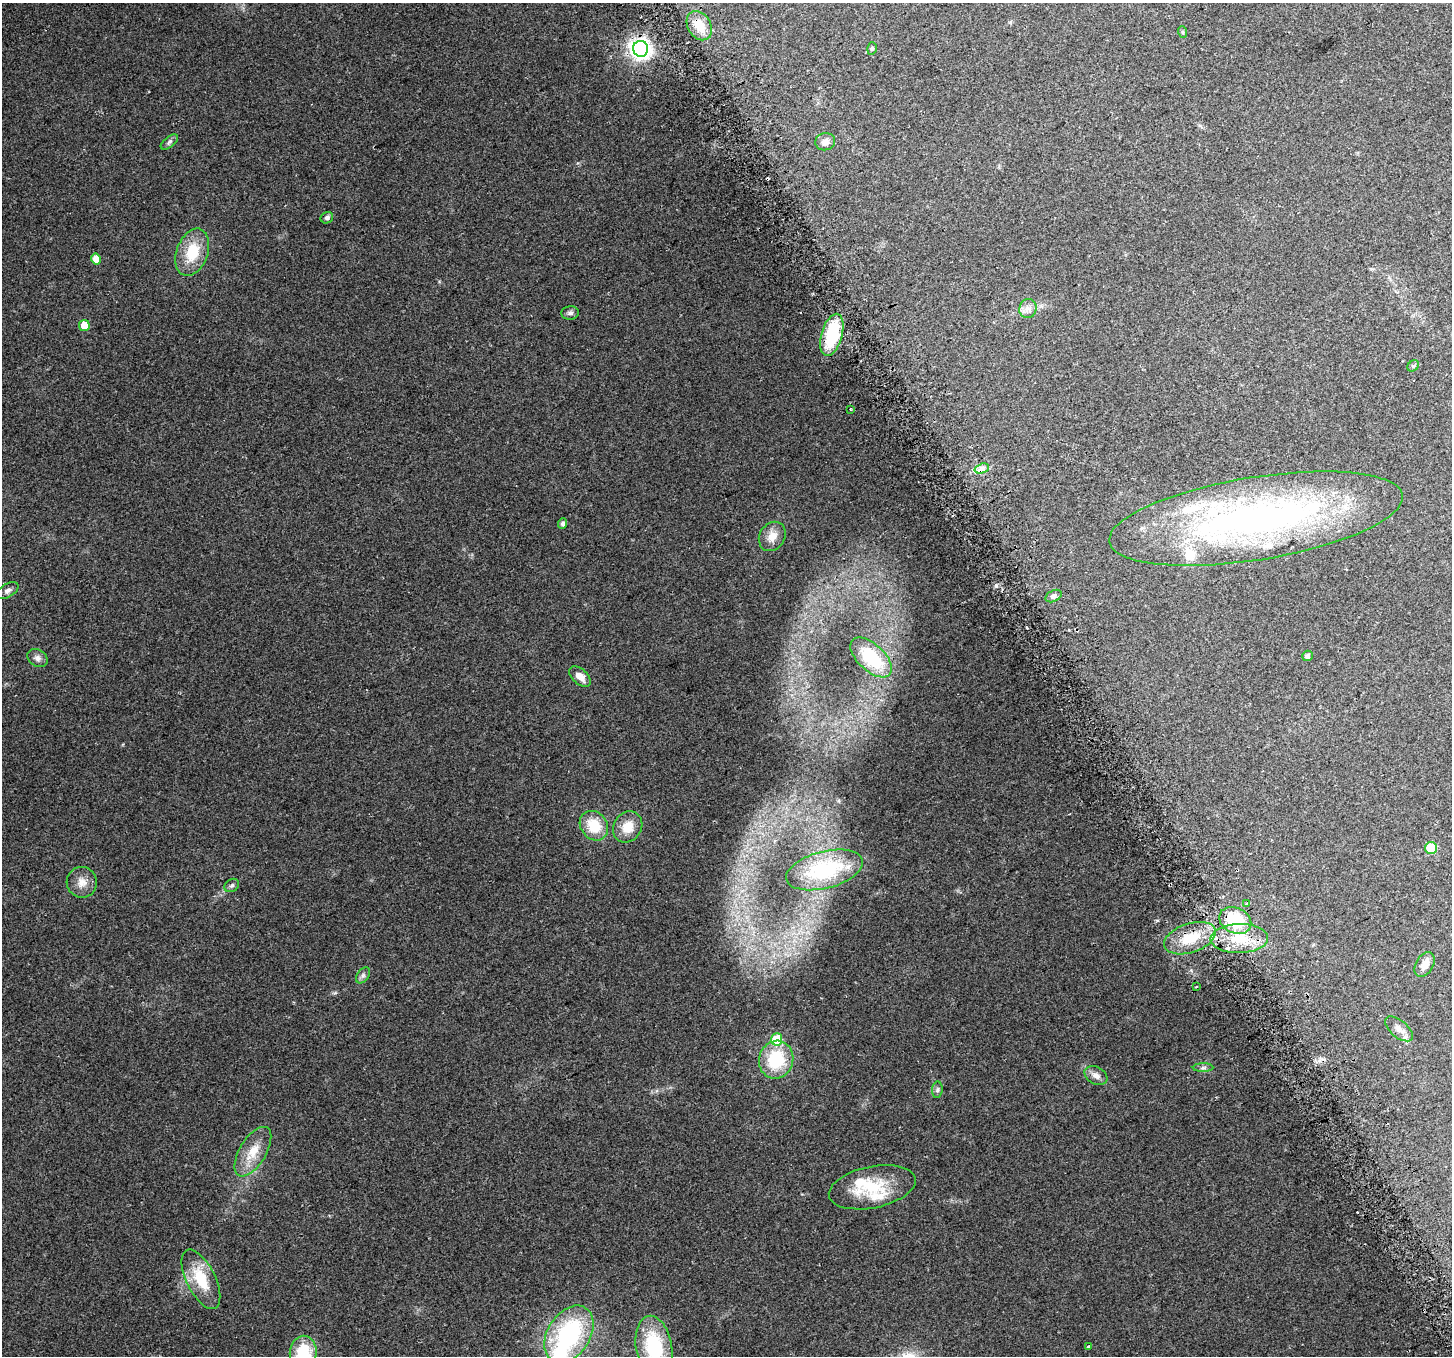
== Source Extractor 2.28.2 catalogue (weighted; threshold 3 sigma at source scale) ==
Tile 6 of 4 x 4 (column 2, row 2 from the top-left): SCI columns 1479-2928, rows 2834-4187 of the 5862 x 5723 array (HDU 1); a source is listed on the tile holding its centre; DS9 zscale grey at full resolution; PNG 1454 x 1358 px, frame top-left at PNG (2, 3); each listed source drawn as its Kron ellipse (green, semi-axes under 4 px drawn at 4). Shown black and unused: <1% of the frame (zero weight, under 2 of 3 exposures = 2% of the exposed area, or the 3 px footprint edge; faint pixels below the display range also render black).
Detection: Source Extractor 2.28.2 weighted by HDU 2 'WHT'; one run over the whole footprint, this tile lists its part. Background 0.138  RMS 0.013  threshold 0.0574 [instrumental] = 3 sigma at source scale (4.5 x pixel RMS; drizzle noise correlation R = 1.50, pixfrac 1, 0.0396/0.0396 arcsec/px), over >= 5 px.
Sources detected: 62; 1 inside a brighter object's white glare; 4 cosmic-ray / hot-pixel residue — neither listed nor drawn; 6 inside a brighter listed object's ellipse — not listed separately; the other 51 listed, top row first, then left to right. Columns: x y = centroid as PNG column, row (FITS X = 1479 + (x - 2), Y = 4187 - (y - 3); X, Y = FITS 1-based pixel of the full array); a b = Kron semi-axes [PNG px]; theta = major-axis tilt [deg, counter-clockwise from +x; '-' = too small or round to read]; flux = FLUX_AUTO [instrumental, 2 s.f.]
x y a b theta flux
699 26 15 11 -59 22
1183 32 6 3 -71 1.4
872 48 6 4 74 2.1
641 49 8 7 - 680
169 142 10 5 38 3.2
825 142 10 8 16 8.3
327 218 6 5 - 3.8
192 252 24 15 69 42
96 259 5 5 - 15
1028 309 9 8 - 7.2
570 313 9 6 6 3.6
84 325 5 5 - 18
832 335 22 10 74 78
1413 366 6 5 - 2
850 409 3 2 - 1.2
982 468 7 4 19 4.4
1256 519 149 41 9 670
563 524 5 4 - 4.3
772 536 15 12 57 15
8 590 12 6 30 5.1
1054 596 9 5 27 3.9
1307 656 5 5 - 4.2
871 657 25 13 -43 56
38 658 11 8 -33 5.9
580 677 13 7 -42 11
594 826 16 13 -51 35
628 827 16 13 56 22
1431 848 6 6 - 48
824 870 39 18 14 67
82 882 15 15 - 14
232 885 8 6 37 3.1
1247 903 3 3 - 2.3
1235 921 17 12 -26 66
1190 938 27 14 19 38
1239 938 29 14 1 43
1425 964 13 8 59 11
363 975 9 6 54 3.7
1196 987 3 2 - 1.2
1399 1029 16 8 -40 10
777 1039 6 5 - 49
776 1060 19 17 72 65
1203 1068 10 4 0 3.3
1096 1075 12 8 -29 7.7
937 1090 8 5 84 2.8
253 1152 28 13 59 28
872 1187 44 20 12 57
201 1279 32 14 -64 45
569 1334 31 21 57 150
1088 1346 3 3 - 2
654 1347 31 18 -80 92
303 1353 17 13 83 49
Overlapping masked pixels (flux is a lower limit): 1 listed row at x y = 1235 921
Isophote crosses this tile's border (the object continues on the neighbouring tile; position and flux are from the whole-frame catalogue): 2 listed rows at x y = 654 1347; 303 1353
Unlisted compact peaks at least as high as the median listed source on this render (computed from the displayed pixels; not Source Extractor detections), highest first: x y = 996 586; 838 801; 439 281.